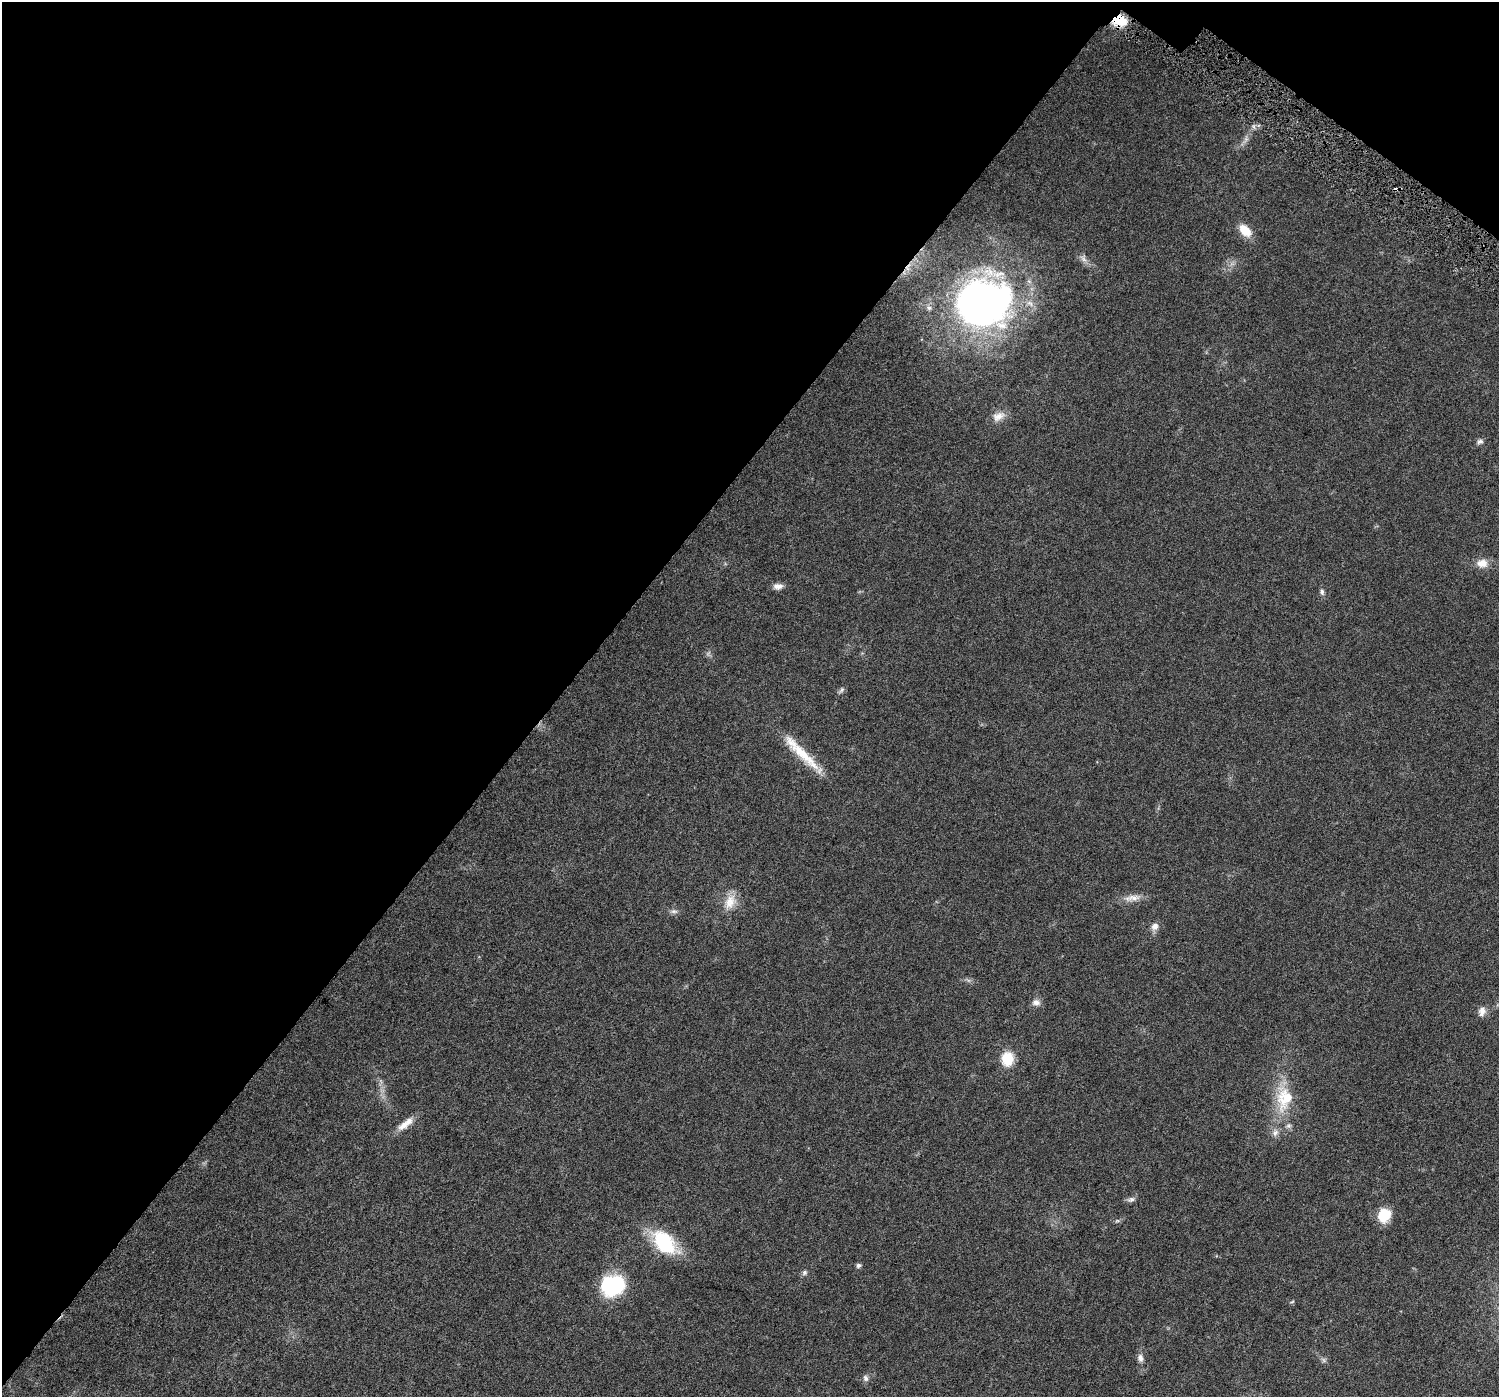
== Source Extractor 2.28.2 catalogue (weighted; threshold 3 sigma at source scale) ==
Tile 2 of 4 x 4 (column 2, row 1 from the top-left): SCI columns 1522-3018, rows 4505-5899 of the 6108 x 6152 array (HDU 1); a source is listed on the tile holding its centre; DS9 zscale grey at full resolution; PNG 1501 x 1399 px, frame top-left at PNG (2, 2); no overlay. Shown black and unused: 39% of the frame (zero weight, under 5 of 10 exposures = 4% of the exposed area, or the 3 px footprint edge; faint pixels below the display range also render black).
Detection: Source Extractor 2.28.2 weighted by HDU 2 'WHT'; one run over the whole footprint, this tile lists its part. Background 0.0241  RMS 0.002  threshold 0.00802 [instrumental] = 3 sigma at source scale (4.09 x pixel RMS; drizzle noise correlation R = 1.36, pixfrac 0.8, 0.0396/0.0396 arcsec/px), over >= 5 px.
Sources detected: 37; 2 too faint to see at this stretch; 1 cosmic-ray / hot-pixel residue — not listed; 4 inside a brighter listed object's ellipse — not listed separately; the other 30 listed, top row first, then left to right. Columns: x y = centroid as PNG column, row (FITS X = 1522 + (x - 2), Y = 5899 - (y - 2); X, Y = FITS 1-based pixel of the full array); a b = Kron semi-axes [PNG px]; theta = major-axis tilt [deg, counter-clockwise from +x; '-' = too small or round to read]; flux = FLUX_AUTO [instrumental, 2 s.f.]
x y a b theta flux
1118 19 17 12 38 4.2
1245 230 17 10 -46 3
1083 258 13 7 -60 0.93
982 302 61 51 6 85
998 416 18 12 24 1.8
1480 441 9 7 6 0.55
1482 563 15 11 4 2
778 586 12 7 9 1.1
1322 592 9 6 -79 0.51
842 690 10 5 52 0.46
802 753 68 10 -45 6.7
1132 898 27 9 8 1.9
730 902 22 14 69 3
674 911 11 5 -5 0.6
1155 926 10 9 - 1.1
1036 1002 11 9 -11 0.94
1482 1011 12 9 76 1.2
1007 1059 12 10 -90 5.5
1284 1098 38 24 86 8.9
404 1125 19 10 38 1.9
1131 1199 11 6 13 0.63
1384 1215 14 12 68 5.1
1117 1221 7 4 0 0.3
664 1242 28 16 -44 13
858 1265 6 5 - 0.53
805 1273 7 6 - 0.51
613 1285 27 22 20 13
1292 1302 6 3 20 0.21
1140 1358 11 7 -83 0.82
866 1378 9 7 -67 0.63
Overlapping masked pixels (flux is a lower limit): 1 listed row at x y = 1118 19